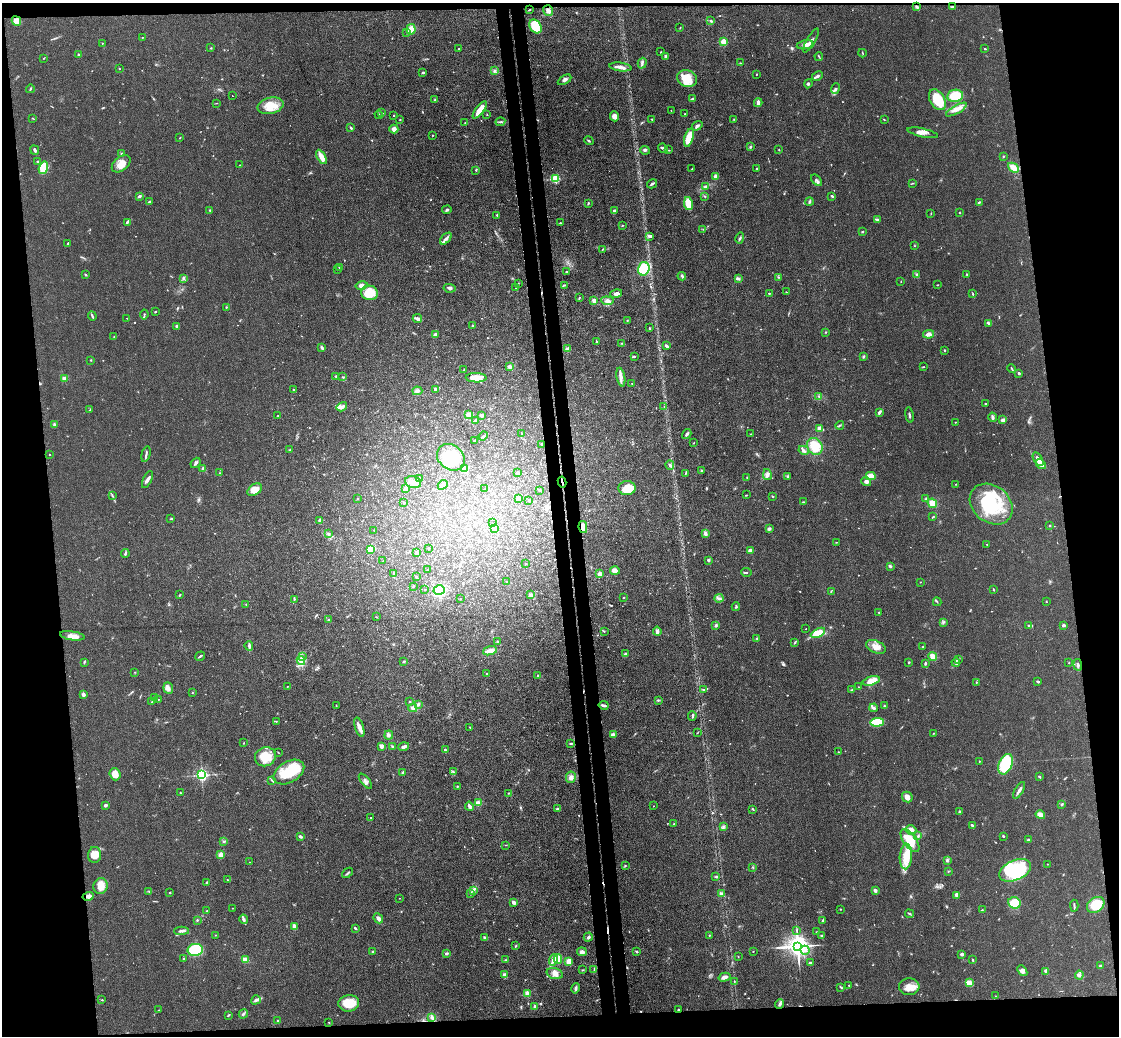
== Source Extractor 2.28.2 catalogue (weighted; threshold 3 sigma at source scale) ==
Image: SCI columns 57-4523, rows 133-4268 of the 4579 x 4505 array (HDU 1 of 3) = the unmasked area's bounding box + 8 px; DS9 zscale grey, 4 x 4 block average (1 PNG px = mean of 4 x 4 image px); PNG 1121 x 1038 px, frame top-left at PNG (2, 3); each listed source drawn as its Kron ellipse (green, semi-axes under 4 px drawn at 4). Shown black and unused: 14% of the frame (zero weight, under 3 of 4 exposures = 5% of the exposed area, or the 3 px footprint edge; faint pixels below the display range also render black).
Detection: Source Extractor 2.28.2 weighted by HDU 2 'WHT'. Background 0.0693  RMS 0.0067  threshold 0.0303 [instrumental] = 3 sigma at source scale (4.5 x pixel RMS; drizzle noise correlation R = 1.50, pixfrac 1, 0.05/0.05 arcsec/px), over >= 5 px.
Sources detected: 678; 5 too faint to see at this stretch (4 x 4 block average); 10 cosmic-ray / hot-pixel residue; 1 long thin detection or spike segment (spike, bleed or trail) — neither listed nor drawn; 7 coinciding with a brighter row at this scale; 29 inside a brighter listed object's ellipse — not listed separately; of the other 626, all 500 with FLUX_AUTO >= 1.63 (the completeness limit of this list) listed and drawn (126 fainter detections not listed), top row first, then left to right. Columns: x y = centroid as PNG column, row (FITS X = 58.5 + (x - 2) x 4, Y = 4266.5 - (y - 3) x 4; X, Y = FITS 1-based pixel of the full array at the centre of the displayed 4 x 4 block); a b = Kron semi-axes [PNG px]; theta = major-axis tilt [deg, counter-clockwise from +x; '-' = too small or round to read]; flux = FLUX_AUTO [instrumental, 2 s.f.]
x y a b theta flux
917 7 4 3 - 7.7
952 7 4 2 - 4.3
529 10 3 2 - 2.4
548 11 5 5 - 14
711 20 4 2 - 6.6
16 21 5 4 - 33
535 26 7 5 -57 110
680 28 2 2 - 1.8
411 29 5 4 - 50
407 33 3 2 - 3
142 37 2 2 - 2
811 40 13 2 60 13
724 42 2 2 - 190
102 43 2 2 - 2
805 45 8 4 10 19
211 48 2 2 - 2.6
459 49 2 2 - 2.1
985 49 2 2 - 3
661 52 2 2 - 2.6
862 53 4 2 - 2.7
78 55 2 2 - 19
665 56 4 2 - 6
819 56 4 2 - 3.8
43 58 2 2 - 1.7
642 63 5 2 - 8
741 63 3 2 - 2.7
620 67 11 3 -7 21
119 69 2 2 - 1.8
495 71 3 2 - 4
423 73 3 2 - 5.7
756 74 2 2 - 2.3
817 76 6 2 27 7.4
687 78 10 8 -23 88
565 80 7 3 31 10
808 84 4 3 - 5.7
30 89 4 2 - 4
835 89 5 3 - 8.3
232 96 2 2 - 10
955 96 8 6 10 92
692 99 4 2 - 6.2
435 100 3 2 - 4.5
937 100 11 7 -59 120
216 103 2 2 - 1.6
758 103 4 2 - 16
270 106 13 8 13 69
480 110 10 4 54 56
956 110 11 4 30 31
671 111 2 2 - 1.7
382 113 2 2 - 4.6
685 114 2 2 - 2.1
379 115 4 2 - 5.4
394 115 2 2 - 2.3
487 115 2 2 - 2.6
614 116 5 4 - 21
33 118 3 2 - 2.5
652 119 3 2 - 2.8
734 119 2 2 - 2.4
884 119 2 2 - 2.3
400 120 2 2 - 2
500 122 5 2 - 5.3
465 123 3 2 - 2.8
697 126 6 3 33 9.3
351 128 3 2 - 5.8
394 129 4 4 - 19
923 133 15 3 -12 24
433 135 2 2 - 2.5
180 138 2 2 - 1.8
689 138 9 4 74 68
589 141 5 2 - 4.7
750 147 2 2 - 4.6
663 148 5 2 - 10
35 150 5 2 - 8.2
645 150 5 3 - 6.4
669 150 2 2 - 1.8
779 150 2 2 - 2.6
122 154 3 2 - 3.7
1003 156 2 2 - 1.9
321 157 8 3 -61 37
38 161 2 2 - 3.8
121 164 11 6 39 39
240 165 2 2 - 2.5
43 168 6 4 73 81
757 168 2 2 - 5.3
1013 168 6 3 -41 46
692 169 2 2 - 2.1
476 170 3 2 - 3.2
716 176 3 3 - 21
555 179 2 2 - 400
817 180 7 2 -47 8
912 183 2 2 - 2.4
652 184 5 2 - 5.8
705 187 4 3 - 9.4
139 196 4 3 - 6.6
705 196 2 2 - 3.4
832 196 4 2 - 5.2
149 202 4 2 - 6.9
809 202 4 2 - 6.9
979 202 3 2 - 4.8
588 203 4 2 - 3.7
688 203 7 4 -80 61
210 210 2 2 - 2.2
447 210 4 2 - 5.5
614 211 3 3 - 6.5
931 213 2 2 - 1.9
959 213 2 2 - 2.2
497 215 3 2 - 2.3
877 219 4 2 - 6.2
127 222 4 2 - 6.4
560 223 2 2 - 2.5
622 225 2 2 - 1.9
703 229 2 2 - 2
862 232 3 2 - 3.8
650 236 3 2 - 12
740 238 6 2 75 6.1
446 239 7 3 45 14
68 243 3 2 - 5
915 246 2 2 - 2.4
603 249 3 2 - 2.5
339 267 3 2 - 5.2
337 269 3 2 - 3.1
644 269 7 5 76 110
566 272 2 2 - 2.6
967 274 2 2 - 3.7
85 275 3 2 - 3.3
917 275 3 3 - 5.8
682 276 4 2 - 6
778 277 3 2 - 3.4
183 278 3 2 - 5.4
738 279 4 3 - 5.8
901 281 2 2 - 2.2
518 283 2 2 - 1.9
564 285 3 2 - 3.7
937 285 2 2 - 2
362 286 6 4 11 22
516 287 3 2 - 4.4
449 288 6 3 -10 9.7
786 292 2 2 - 2.4
370 293 8 7 - 91
769 293 2 2 - 3.6
616 294 6 3 15 10
973 294 3 2 - 2.6
580 297 3 2 - 2.6
594 300 2 2 - 21
607 301 6 4 -6 16
226 307 2 2 - 3
155 312 3 2 - 2.6
144 315 5 2 - 4.2
92 316 5 2 - 5.4
127 318 2 2 - 2
417 319 5 3 - 15
627 321 2 2 - 2.3
989 324 3 2 - 5.2
472 325 2 2 - 3.3
177 326 2 2 - 26
649 328 3 2 - 3.6
826 332 2 2 - 1.9
929 334 5 3 - 24
435 335 2 2 - 23
114 337 2 2 - 1.6
596 342 3 2 - 3.6
622 343 3 2 - 2.9
666 346 4 3 - 7.5
322 348 3 2 - 4.2
568 349 4 4 - 14
944 350 2 2 - 6.3
634 356 3 2 - 5
863 356 3 2 - 5
91 360 2 2 - 3.1
510 367 3 3 - 11
924 367 3 2 - 2.1
1012 369 5 2 - 3.5
464 370 3 2 - 3
1019 373 2 2 - 8
336 376 2 2 - 4.6
343 377 3 2 - 2.7
621 377 9 4 -80 20
64 378 3 3 - 9
476 378 10 4 -1 37
632 383 2 2 - 2.2
294 389 2 2 - 1.7
435 389 2 2 - 40
417 391 5 3 - 8.5
819 396 3 2 - 2.6
986 404 2 2 - 3.9
342 407 5 3 - 11
664 407 2 2 - 1.8
90 410 4 2 - 2.9
879 412 3 2 - 12
468 414 2 2 - 42
482 415 2 2 - 21
909 415 8 2 -80 6.4
278 416 3 2 - 1.7
992 417 5 2 - 9.4
475 420 2 2 - 14
1003 420 4 3 - 12
955 422 2 2 - 2
54 425 3 3 - 8.4
840 425 5 2 - 4.3
820 428 3 2 - 34
522 433 2 2 - 4
687 434 5 2 - 8.4
751 434 2 2 - 1.8
483 436 5 3 - 5.9
474 440 2 2 - 1.8
693 443 3 2 - 1.7
542 444 2 2 - 9.2
815 446 9 7 -57 84
290 450 3 2 - 3.1
804 450 5 3 - 8.9
49 454 2 2 - 1.8
146 454 8 2 75 8.3
451 457 15 12 -39 170
1038 459 7 3 -58 23
196 463 6 3 50 9.9
1041 464 5 4 - 32
670 465 5 3 - 8.4
203 469 4 3 - 8.6
464 469 3 2 - 4.4
702 470 2 2 - 5.2
219 473 2 2 - 1.7
517 473 2 2 - 9.4
686 473 2 2 - 2.2
767 475 5 3 - 12
788 476 3 2 - 4.9
871 476 5 3 - 55
747 477 2 2 - 2.6
420 478 2 2 - 7.3
147 479 9 3 64 12
413 482 8 6 -12 25
562 482 5 2 - 5.1
866 482 5 4 - 11
956 484 2 2 - 2.7
443 485 5 4 - 16
627 488 8 7 - 68
406 489 2 2 - 35
485 489 2 2 - 3
255 490 8 5 35 42
539 490 3 2 - 4.9
112 495 2 2 - 2.3
747 495 2 2 - 2
773 496 2 2 - 2.7
357 499 2 2 - 6.4
518 499 3 2 - 30
926 499 3 2 - 3.8
529 500 2 2 - 4.3
803 502 2 2 - 2.2
404 503 3 2 - 2.4
932 503 5 4 - 44
991 504 23 18 -39 260
933 517 3 2 - 3
171 519 3 2 - 4.2
320 521 4 3 - 9.1
492 523 2 2 - 1.9
1050 526 2 2 - 2.7
583 527 6 3 -80 36
495 529 3 2 - 49
769 529 3 3 - 8.3
374 530 2 2 - 1.6
705 533 4 3 - 7.8
328 534 3 2 - 4.4
836 542 2 2 - 1.9
987 544 2 2 - 4.4
429 548 2 2 - 1.8
371 549 2 2 - 76
750 551 2 2 - 71
125 553 4 2 - 4.9
416 553 2 2 - 9.9
383 561 2 2 - 1.8
709 561 4 2 - 5.6
525 564 2 2 - 1.8
890 566 3 2 - 11
428 570 2 2 - 2.3
615 570 5 3 - 27
746 572 5 2 - 3.7
394 573 2 2 - 6.2
600 573 2 2 - 27
416 577 3 2 - 3.4
507 582 3 2 - 3.5
920 582 2 2 - 1.9
413 586 2 2 - 1.8
425 589 2 2 - 1.8
439 590 6 5 - 130
993 590 3 2 - 2.7
831 591 2 2 - 1.9
180 595 3 2 - 2.8
531 595 3 3 - 15
624 597 2 2 - 3.3
719 598 4 2 - 7
294 599 3 2 - 4
460 599 2 2 - 1.7
937 602 4 2 - 3.6
1046 602 2 2 - 1.9
246 605 2 2 - 1.7
736 607 4 2 - 4.6
879 612 2 2 - 3.8
376 617 2 2 - 1.8
328 620 2 2 - 2.9
943 622 3 2 - 4.9
716 625 3 3 - 4.9
1063 625 4 2 - 6.9
1029 626 3 2 - 6.1
806 628 2 2 - 1.7
604 631 2 2 - 2.8
657 631 4 3 - 9.9
818 633 8 4 28 99
72 636 12 4 -9 26
757 638 2 2 - 3
498 642 3 2 - 5
795 643 3 2 - 3.3
249 646 5 2 - 8.5
876 647 10 6 -22 38
923 647 2 2 - 3.2
490 651 7 3 16 32
626 654 3 2 - 10
200 656 5 2 - 6.6
933 656 4 3 - 26
302 657 3 2 - 3.4
959 659 2 2 - 1.8
301 661 5 3 - 15
84 662 3 2 - 3.1
404 662 2 2 - 3.5
909 662 2 2 - 4
956 662 4 3 - 7.8
1069 662 2 2 - 2.6
925 663 2 2 - 6.6
1078 665 6 2 -82 8.5
135 672 2 2 - 1.7
487 674 3 2 - 3.4
538 676 2 2 - 12
871 681 9 4 16 48
976 682 2 2 - 1.9
1038 682 3 2 - 5.4
287 686 2 2 - 2.2
859 687 2 2 - 1.7
168 688 6 4 -83 14
704 690 3 2 - 6.8
852 690 3 2 - 3.9
192 693 2 2 - 1.6
83 694 2 2 - 37
155 697 3 3 - 6.5
158 699 2 2 - 2.1
658 700 2 2 - 3.7
152 702 2 2 - 1.8
410 702 2 2 - 2.3
418 704 3 3 - 5.8
604 705 5 2 - 14
336 706 2 2 - 1.8
884 706 3 2 - 2.9
413 708 4 4 - 12
874 708 4 3 - 8.4
692 716 5 2 - 6
276 721 3 2 - 2
877 722 7 4 3 110
359 727 10 3 -73 25
470 727 3 2 - 3
698 732 3 2 - 2.3
934 733 2 2 - 1.9
389 735 4 3 - 8.3
613 735 4 3 - 12
243 743 2 2 - 2.2
571 743 3 2 - 4.6
381 746 2 2 - 24
393 746 3 2 - 4.7
404 747 5 2 - 16
445 750 3 2 - 6.2
278 752 3 2 - 2.1
838 752 2 2 - 1.6
265 757 10 9 - 71
979 761 2 2 - 5.2
1006 764 11 6 66 250
289 772 17 10 30 160
453 772 2 2 - 3.3
402 773 2 2 - 3.3
115 774 6 5 - 34
202 775 2 2 - 900
571 777 6 5 - 16
1039 777 3 2 - 3.9
272 780 3 2 - 3.7
365 781 9 3 -52 13
457 786 2 2 - 2.5
1019 790 9 2 59 15
180 793 3 2 - 2.4
508 793 2 2 - 2.9
907 797 6 5 - 21
478 803 3 3 - 19
105 805 2 2 - 10
1062 805 3 2 - 3.3
469 806 4 3 - 10
654 806 2 2 - 2.6
557 809 3 2 - 4.7
753 809 3 2 - 4
959 812 2 2 - 18
1040 815 5 3 - 26
371 818 2 2 - 2.9
674 824 2 2 - 3.2
972 825 3 2 - 8
723 826 2 2 - 3.1
911 830 5 5 - 30
918 836 2 2 - 3.4
1003 836 2 2 - 4.4
301 837 4 3 - 6.9
1029 840 3 3 - 7.8
224 841 3 2 - 3.6
910 841 13 6 -54 98
505 845 2 2 - 1.8
95 855 8 6 88 30
221 855 2 2 - 130
906 856 13 6 86 71
947 860 3 2 - 3.3
249 862 2 2 - 1.7
1047 864 2 2 - 1.7
625 866 2 2 - 2.8
752 867 2 2 - 2.6
1015 870 17 10 23 290
948 871 2 2 - 1.8
347 873 6 2 39 6
716 877 4 2 - 4.2
227 880 2 2 - 2.2
206 882 2 2 - 4.1
100 886 8 7 - 43
474 890 2 2 - 2.6
875 890 4 3 - 7.9
149 891 2 2 - 2.5
170 893 2 2 - 3
471 894 2 2 - 1.7
721 894 2 2 - 13
957 895 4 3 - 18
88 896 6 3 15 19
399 898 2 2 - 2.2
514 902 3 2 - 13
1014 903 6 5 - 66
1096 905 9 7 37 92
1074 906 6 2 -87 5.7
232 908 2 2 - 1.8
840 909 2 2 - 2.5
982 910 2 2 - 2.4
206 911 2 2 - 1.7
909 914 4 2 - 4.1
378 918 5 3 - 11
244 919 4 2 - 7.4
197 920 2 2 - 3
823 920 4 2 - 5.7
294 926 4 4 - 13
355 928 3 2 - 5.1
182 931 7 2 2 10
797 931 3 2 - 2.2
817 932 2 2 - 2.4
215 935 2 2 - 1.8
709 935 2 2 - 2.2
821 935 3 2 - 2.5
484 937 3 2 - 4.5
588 937 5 2 - 6
515 946 2 2 - 4.4
798 946 4 3 - 4300
195 950 7 6 - 180
805 950 4 3 - 12
753 951 2 2 - 2.3
373 952 2 2 - 3.3
582 952 5 4 - 11
636 952 3 2 - 4.2
446 953 3 2 - 9.5
962 954 2 2 - 14
738 956 2 2 - 1.9
183 958 2 2 - 2.5
245 959 4 2 - 37
558 959 5 3 - 44
506 960 3 2 - 3.6
553 960 6 4 73 23
973 960 3 2 - 3.4
569 962 3 3 - 33
810 963 3 2 - 7.6
1100 965 3 2 - 3.9
594 969 2 2 - 2
583 970 2 2 - 1.7
1022 971 6 4 -48 14
1046 971 2 2 - 16
555 973 8 5 -17 22
504 975 3 3 - 15
1079 975 4 3 - 8.2
724 977 6 3 16 21
734 981 3 2 - 2.3
969 983 4 3 - 47
849 985 2 2 - 2.8
841 987 3 2 - 3.6
909 987 10 8 3 40
576 988 5 2 - 12
527 994 2 2 - 130
996 996 2 2 - 1.7
102 1000 2 2 - 2.1
256 1000 5 3 - 9.5
349 1003 10 8 6 80
780 1004 5 3 - 8.8
534 1007 3 3 - 6.5
159 1010 2 2 - 1.7
678 1010 2 2 - 4.2
243 1014 5 2 - 6.6
228 1015 4 2 - 4.4
432 1018 4 2 - 8
278 1020 2 2 - 3.8
329 1022 2 2 - 2.1
Overlapping masked pixels (flux is a lower limit): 4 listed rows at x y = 562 482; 583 527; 88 896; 678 1010
Diffuse or blended objects may show on this block-average render without a row.